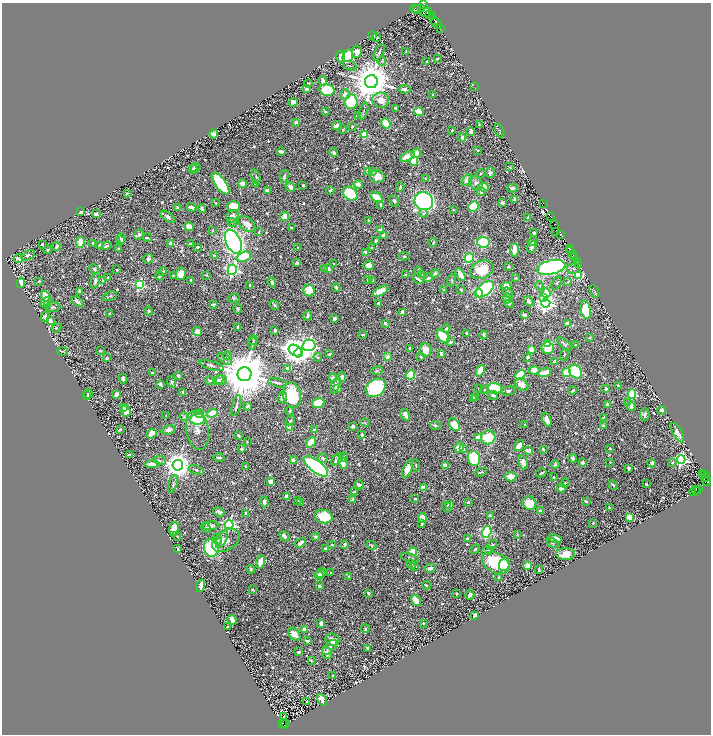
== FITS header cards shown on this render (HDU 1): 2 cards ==
NAXIS1  =                 1418
NAXIS2  =                 1464

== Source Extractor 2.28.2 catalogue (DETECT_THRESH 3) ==
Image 1418 x 1464 px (HDU 1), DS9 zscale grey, zoomed out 1/2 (1 PNG px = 2 x 2 image px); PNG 713 x 736 px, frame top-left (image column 2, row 1463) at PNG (2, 3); each listed source drawn as its Kron ellipse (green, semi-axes under 4 px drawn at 4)
Background 0.377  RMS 0.0079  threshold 0.0237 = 3 sigma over >= 5 px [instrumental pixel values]
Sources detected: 980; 75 cannot appear on this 1/2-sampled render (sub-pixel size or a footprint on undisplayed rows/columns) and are neither listed nor drawn; of the other 905, the 500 brightest by FLUX_AUTO listed and drawn (405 fainter detections omitted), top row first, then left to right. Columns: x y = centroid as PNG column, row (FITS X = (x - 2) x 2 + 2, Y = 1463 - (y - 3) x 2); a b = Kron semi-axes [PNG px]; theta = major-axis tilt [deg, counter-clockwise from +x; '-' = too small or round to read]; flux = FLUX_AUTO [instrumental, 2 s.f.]
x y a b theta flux
423 4 2 2 - 11
415 8 2 2 - 6.7
421 8 2 2 - 20
416 10 2 1 - 41
426 12 6 2 25 79
430 14 2 1 - 60
432 16 3 2 - 160
435 21 3 2 - 230
437 24 6 2 -44 300
440 29 2 1 - 30
373 36 3 2 - 3.7
377 37 3 2 - 3.7
357 52 6 4 85 9.5
379 52 9 4 62 3.2
406 52 3 2 - 2.5
340 56 6 3 -88 11
348 56 6 5 - 120
437 58 3 2 - 2.4
382 61 4 3 - 1.9
427 61 3 2 - 1.8
350 66 7 3 -22 2.3
323 81 5 3 - 10
371 82 6 6 - 7200
308 83 4 2 - 2.3
474 87 2 1 - 12
306 88 3 2 - 32
405 89 6 4 5 5.6
327 90 7 6 - 75
345 94 5 4 - 10
433 95 3 2 - 4.2
381 100 8 7 - 17
293 102 4 3 - 14
351 102 7 6 - 96
395 108 3 3 - 2.3
363 111 9 2 72 2
325 112 3 2 - 1.7
419 112 5 4 - 38
357 115 3 2 - 4.7
296 122 2 2 - 16
386 123 5 3 - 36
479 125 4 2 - 1.8
337 126 5 3 - 13
352 127 3 2 - 2.7
343 130 4 3 - 1.9
452 130 2 2 - 2
471 131 3 3 - 11
499 131 7 3 -68 1.7
214 134 4 4 - 8.2
364 135 4 3 - 49
462 137 4 3 - 6
478 150 2 2 - 2
281 151 5 2 - 5.7
334 152 4 3 - 5.6
416 153 5 4 - 17
407 156 8 4 26 28
414 161 4 3 - 29
510 167 3 2 - 1.7
195 168 5 4 - 2.5
193 169 5 2 - 4.6
367 171 3 3 - 3.6
373 172 3 3 - 2.7
490 173 5 5 - 4.4
480 174 5 3 - 2.2
284 176 6 3 76 3.9
256 177 8 4 -73 3.6
377 177 7 6 - 17
425 179 4 2 - 2.1
467 180 7 4 53 15
220 183 13 5 -53 170
255 183 3 3 - 4.5
476 183 7 6 - 7.5
242 184 4 4 - 14
358 184 4 3 - 13
303 185 3 3 - 3.3
290 187 5 3 - 13
400 187 4 2 - 1.8
483 187 5 4 - 37
512 188 5 3 - 5.3
267 190 2 2 - 16
330 190 4 3 - 2.9
481 192 4 4 - 3.6
127 193 4 2 - 1.8
350 194 8 6 -39 120
376 197 6 3 -31 31
514 199 4 2 - 2.6
394 201 6 4 -63 4.3
424 201 9 8 - 630
216 203 2 2 - 1.8
502 203 3 3 - 6.4
543 204 2 1 - 3.7
381 205 4 2 - 4.2
233 206 6 5 - 36
473 206 5 4 - 100
191 207 5 2 - 7.2
177 208 3 3 - 4.7
202 209 4 3 - 4.4
453 210 3 3 - 1.8
80 212 4 2 - 5.1
423 213 4 3 - 2.2
96 214 4 3 - 10
232 216 6 5 - 8.8
550 216 3 2 - 20
168 217 8 4 -38 5.2
285 217 4 3 - 32
528 217 2 2 - 7.1
369 221 4 2 - 2
232 222 4 4 - 1.9
247 224 10 6 -42 19
555 224 3 2 - 49
189 227 5 4 - 20
291 228 2 2 - 3.3
212 230 3 3 - 2.6
380 230 2 2 - 11
556 231 2 1 - 39
259 232 3 2 - 1.7
534 233 3 2 - 6
139 235 5 4 - 4.3
561 235 4 3 - 180
384 236 3 3 - 12
121 238 5 3 - 6.6
148 238 5 3 - 2
121 241 3 2 - 1.8
375 241 4 3 - 2.3
80 242 5 4 - 28
233 242 13 7 -65 1800
483 242 6 5 - 86
532 242 5 3 - 5.7
93 243 3 2 - 3.9
171 243 3 3 - 15
433 243 4 2 - 2.1
42 244 3 3 - 5
190 244 3 2 - 5.2
100 245 3 3 - 6.6
106 246 4 2 - 4.2
56 247 4 2 - 4.5
197 247 3 2 - 3.4
532 247 6 3 67 5.6
119 248 4 3 - 2.7
298 248 2 2 - 2.8
372 248 3 3 - 2.2
569 249 2 2 - 92
48 250 4 3 - 2.4
514 250 7 3 -90 27
571 251 2 2 - 140
365 252 4 2 - 6.7
573 254 4 2 - 73
28 255 7 4 32 3.6
214 256 3 2 - 3.6
404 256 5 3 - 2.5
244 257 7 4 21 67
19 258 4 3 - 16
469 258 4 4 - 100
575 258 2 1 - 64
148 259 5 4 - 5.1
577 262 3 2 - 38
297 263 3 2 - 5.9
334 264 2 2 - 2.3
579 264 2 1 - 10
369 265 5 4 - 11
508 266 3 2 - 3.6
551 267 14 7 13 340
573 268 6 5 - 4.9
94 269 5 3 - 4.3
324 269 2 2 - 4.6
328 269 4 3 - 5.8
117 270 3 2 - 1.8
232 270 5 4 - 420
482 270 12 8 21 42
418 271 4 3 - 3.7
162 272 4 3 - 2.4
435 273 5 3 - 4
181 274 6 5 - 19
174 275 3 2 - 1.8
206 275 4 2 - 1.9
406 275 4 2 - 2.5
422 275 3 3 - 4.6
460 275 7 3 -58 29
578 275 4 3 - 110
160 276 4 3 - 3.1
108 277 3 2 - 2.4
429 278 5 3 - 5.3
515 278 3 2 - 2.6
418 279 6 2 -31 4.8
103 280 3 2 - 2.3
191 280 2 2 - 1.8
368 280 2 2 - 2.2
373 280 4 2 - 2.3
452 280 6 3 88 2
39 281 3 3 - 1.9
95 281 7 3 76 5
272 282 5 3 - 4.4
568 282 4 3 - 2.3
21 283 5 3 - 15
557 283 7 4 56 2.6
139 285 4 4 - 220
250 285 3 2 - 3.1
539 285 4 3 - 1.8
506 286 5 4 - 17
336 287 4 3 - 3.4
485 289 10 6 42 160
309 290 6 5 - 60
444 290 3 3 - 2
461 290 4 3 - 2.9
80 291 3 3 - 4.4
381 291 9 4 27 22
594 291 6 2 -60 2.3
479 293 4 4 - 74
508 293 6 4 -48 3.9
546 293 5 3 - 28
46 296 5 3 - 22
110 296 7 3 17 2.1
234 298 6 4 20 3.1
543 298 3 3 - 26
507 299 5 3 - 12
529 301 5 3 - 5.3
46 302 7 3 28 5.8
78 302 7 3 -37 6
378 303 3 2 - 5
546 303 5 4 - 790
213 304 4 2 - 3
509 304 4 3 - 2.7
47 305 3 3 - 11
274 305 5 3 - 2.9
53 307 7 5 0 3.9
238 309 4 3 - 3.3
586 310 9 5 -80 77
149 311 4 3 - 2.5
402 312 4 3 - 15
109 314 3 2 - 1.7
525 315 3 3 - 5.1
307 316 4 3 - 6.6
45 317 5 4 - 7.9
334 319 4 2 - 6.5
50 320 3 3 - 15
385 323 3 3 - 5.9
567 323 3 3 - 13
238 327 3 2 - 2.5
56 328 5 3 - 1.9
446 328 4 3 - 3.4
197 331 5 4 - 12
275 331 2 2 - 13
466 333 3 2 - 3.1
363 335 4 2 - 2.5
484 335 4 3 - 4.1
443 336 8 5 -49 87
590 337 3 3 - 1.8
253 340 5 2 - 1.8
451 342 2 2 - 14
252 343 6 3 81 2.8
548 344 3 3 - 84
564 344 9 3 -41 4.3
309 345 6 5 - 900
575 345 4 2 - 1.7
410 348 4 2 - 2.4
548 348 6 5 - 39
531 349 4 3 - 17
295 350 7 5 -33 1400
425 350 7 6 - 20
63 351 5 4 - 2
100 351 3 2 - 3.4
299 353 5 4 - 890
329 354 3 2 - 1.8
441 354 4 3 - 3.8
564 355 6 2 74 2
227 356 4 3 - 1.8
421 356 3 2 - 5.3
318 357 4 4 - 2
387 357 2 2 - 19
528 357 3 2 - 6
107 358 2 2 - 3.1
225 359 9 4 -38 3.6
555 362 3 3 - 7.4
212 365 13 3 -17 5.3
287 368 3 2 - 11
377 370 6 4 21 3.2
480 370 6 3 66 37
534 370 5 4 - 13
545 372 6 3 19 24
576 372 7 5 -58 190
153 373 3 3 - 7
567 373 5 3 - 51
244 374 7 7 - 13000
410 375 5 4 - 67
520 375 5 4 - 110
178 376 3 2 - 4.9
342 377 5 4 - 4.7
123 378 5 3 - 3.8
333 378 4 3 - 7.7
219 380 5 4 - 7
221 380 6 4 -18 6.4
210 381 4 3 - 2.6
172 382 6 3 -73 3.3
277 383 9 2 -13 4.1
160 384 4 3 - 3.6
335 385 8 4 66 8.7
522 385 7 5 -34 21
618 386 3 2 - 8.9
376 388 10 8 35 240
479 388 2 2 - 1.9
338 389 4 3 - 3.6
495 389 7 5 -20 110
606 389 4 3 - 2.8
484 390 4 3 - 1.8
573 390 4 2 - 3.3
508 391 7 4 14 5.3
183 392 2 2 - 8.4
88 394 5 2 - 3.9
632 394 4 4 - 100
116 395 4 3 - 9.3
292 395 13 9 -82 79
493 395 5 3 - 4.9
87 396 3 2 - 3
282 397 6 4 76 4.9
475 397 3 2 - 4.1
473 398 3 2 - 3.4
318 403 6 5 - 52
627 403 3 3 - 1.8
608 404 3 2 - 9.3
236 406 10 3 73 3.9
248 406 4 2 - 2.9
631 406 5 3 - 13
124 407 3 2 - 2.3
662 410 4 3 - 7.6
126 411 6 4 -72 25
290 411 4 2 - 2.3
212 413 5 4 - 33
199 414 5 4 - 5.6
645 414 6 5 - 4.8
166 415 2 2 - 1.7
405 415 6 3 -59 14
184 416 4 4 - 2.6
603 417 4 2 - 1.7
198 419 7 5 6 85
547 420 7 3 -68 12
290 421 5 4 - 2.9
365 423 4 3 - 2.2
525 424 3 2 - 1.8
435 425 5 3 - 3.8
455 425 7 4 -55 50
603 425 4 3 - 2.8
353 426 3 3 - 4.3
290 428 3 3 - 18
120 430 3 2 - 2.4
168 430 7 4 14 8.5
197 430 19 11 -80 18
314 430 3 3 - 5.9
677 433 11 4 -62 11
152 434 5 4 - 19
362 434 3 2 - 3.1
238 435 3 2 - 2.6
478 437 4 3 - 13
488 437 7 7 - 66
247 442 2 2 - 1.8
311 442 6 4 51 25
519 445 6 3 55 14
459 447 5 4 - 16
610 448 3 2 - 2.3
241 449 3 2 - 2.2
463 449 3 3 - 3.3
543 449 3 2 - 3.1
529 451 3 2 - 44
129 455 3 2 - 2.8
219 457 5 3 - 4.7
344 457 4 3 - 1.7
323 458 5 5 - 4.6
474 458 7 6 - 96
573 458 4 3 - 4.7
160 460 6 3 -9 3.1
293 460 3 3 - 7.6
337 460 7 3 49 12
681 460 4 4 - 470
583 462 3 2 - 5.7
610 462 3 3 - 1.6
343 463 6 3 -66 23
523 463 7 4 -72 10
652 463 4 4 - 4.1
672 463 2 2 - 4.9
152 464 7 4 4 9.1
555 464 4 3 - 2.8
178 465 5 5 - 2400
416 465 6 3 -82 2.2
445 465 4 3 - 16
246 466 4 3 - 1.8
316 466 14 6 -37 580
628 468 3 3 - 5.6
407 469 9 4 67 22
196 470 8 3 -19 2.7
481 472 5 2 - 2.6
541 473 5 2 - 2.6
703 473 3 1 - 3.1
704 475 2 2 - 44
511 477 6 4 4 34
554 477 2 2 - 4.2
705 478 4 2 - 120
270 481 3 3 - 14
707 481 4 2 - 160
565 483 5 3 - 2.3
173 484 9 3 73 2.9
646 484 3 2 - 2.5
359 485 5 4 - 3.2
613 485 5 3 - 4.1
423 488 4 3 - 22
561 488 4 4 - 16
698 489 3 2 - 66
696 490 3 2 - 39
354 491 3 2 - 2.4
695 491 5 2 - 34
287 496 4 3 - 10
415 499 3 2 - 1.8
352 500 2 2 - 5.2
297 501 2 2 - 2.3
586 501 3 3 - 2.9
264 502 5 4 - 8.2
468 502 3 3 - 2.1
301 503 4 3 - 3.8
529 503 7 6 - 40
450 504 3 3 - 12
447 507 5 3 - 2.5
610 508 4 3 - 2.4
540 511 2 2 - 16
219 512 6 4 -23 5.6
246 513 4 3 - 3.8
490 515 3 3 - 2
324 516 9 6 -14 71
630 517 4 3 - 48
422 518 5 4 - 21
422 523 4 2 - 2.6
593 523 2 2 - 2.1
229 525 4 4 - 420
211 526 8 4 6 8.4
206 528 6 3 -51 1.8
174 529 7 5 77 29
487 532 6 4 74 190
518 534 3 3 - 1.7
177 536 5 2 - 2.1
284 536 6 3 -57 7.9
315 537 4 2 - 4.2
467 538 3 2 - 2.9
217 539 6 4 -56 5.5
222 539 10 4 63 5.5
555 539 7 3 -11 15
226 541 15 9 32 16
300 543 6 3 35 10
553 543 6 4 -29 3.4
345 544 3 2 - 9.7
332 545 3 3 - 1.9
371 545 5 3 - 4.2
492 545 5 3 - 2.3
211 548 9 7 -86 110
326 548 3 3 - 5.1
178 549 3 2 - 3.7
475 549 5 3 - 2.7
488 551 5 4 - 4
413 552 4 4 - 38
566 554 9 6 2 26
410 558 9 3 -16 4.2
260 562 7 4 80 14
496 563 15 9 -27 92
411 564 5 4 - 2.5
504 565 7 5 69 37
527 565 4 3 - 13
414 566 3 2 - 3.6
430 568 5 4 - 6.5
251 569 4 4 - 2.2
539 570 4 3 - 3.4
321 573 5 4 - 7.8
331 573 3 2 - 1.9
319 576 4 4 - 3.3
349 576 4 3 - 2
499 577 3 3 - 2.9
426 585 4 3 - 2.7
201 586 6 4 74 22
320 586 3 3 - 3.1
253 590 3 2 - 2.1
368 593 4 2 - 2.4
457 594 3 2 - 2.4
470 595 5 3 - 7.3
416 600 6 3 -54 32
475 616 4 3 - 10
232 620 5 3 - 14
321 623 4 3 - 14
423 623 2 2 - 2.2
227 627 3 2 - 2.1
305 629 3 2 - 34
365 629 4 3 - 2.5
294 634 7 5 -47 18
332 640 7 6 - 17
307 641 4 2 - 4.1
330 647 9 5 45 7
367 648 4 2 - 2.3
298 652 4 3 - 3
327 653 6 5 - 10
311 661 3 2 - 1.8
333 676 2 2 - 6.7
322 700 6 3 -54 15
306 702 3 2 - 3.7
283 717 2 1 - 1.8
282 723 2 1 - 5.3
286 724 2 1 - 2.5
284 725 2 1 - 8.3
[405 fainter detections neither listed nor drawn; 75 sub-pixel or undisplayed-footprint detections neither listed nor drawn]